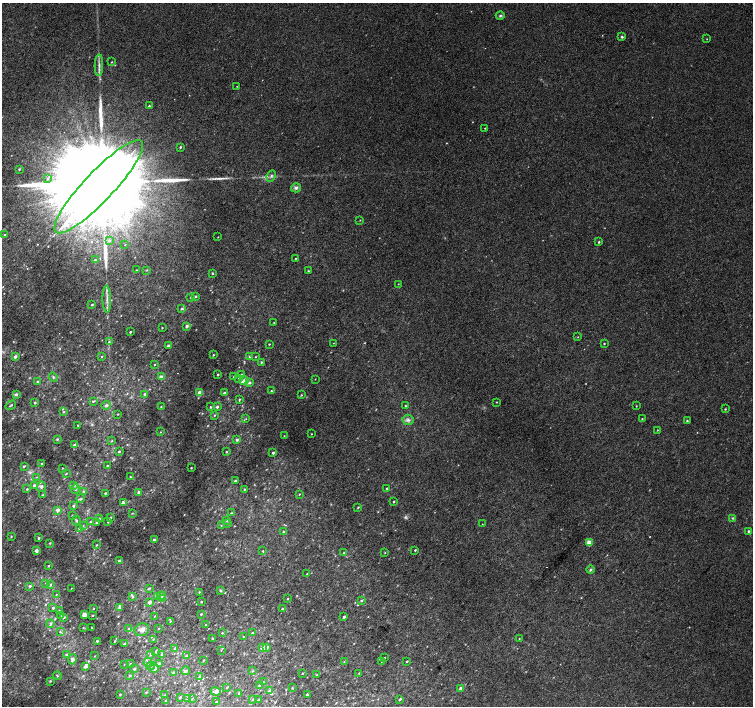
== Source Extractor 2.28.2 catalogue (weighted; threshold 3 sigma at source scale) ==
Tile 7 of 4 x 4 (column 3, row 2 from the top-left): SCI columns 3042-4543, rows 3080-4486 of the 6074 x 6092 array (HDU 1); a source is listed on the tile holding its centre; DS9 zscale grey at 2 x 2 block average (1 PNG px = mean of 2 x 2 image px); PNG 755 x 708 px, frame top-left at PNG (2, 3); each listed source drawn as its Kron ellipse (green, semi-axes under 4 px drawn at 4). Shown black and unused: <1% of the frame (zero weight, under 2 of 3 exposures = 2% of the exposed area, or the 3 px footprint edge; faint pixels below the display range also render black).
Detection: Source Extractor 2.28.2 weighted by HDU 2 'WHT'; one run over the whole footprint, this tile lists its part. Background 0.021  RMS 0.0081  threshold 0.0363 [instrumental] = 3 sigma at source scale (4.5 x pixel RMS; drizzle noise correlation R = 1.50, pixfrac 1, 0.0396/0.0396 arcsec/px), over >= 5 px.
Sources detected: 266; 1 too faint to see at this stretch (2 x 2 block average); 1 inside a brighter object's white glare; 4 long thin detections or spike segments (spike, bleed or trail) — neither listed nor drawn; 4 inside a brighter listed object's ellipse — not listed separately; the other 256 listed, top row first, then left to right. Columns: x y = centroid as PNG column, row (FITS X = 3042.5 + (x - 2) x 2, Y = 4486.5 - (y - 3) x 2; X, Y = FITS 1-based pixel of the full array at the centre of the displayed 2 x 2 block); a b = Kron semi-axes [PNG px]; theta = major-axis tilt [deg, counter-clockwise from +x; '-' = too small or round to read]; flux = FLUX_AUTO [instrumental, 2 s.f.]
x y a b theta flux
500 16 4 3 - 2.5
622 37 2 2 - 3.5
707 39 2 2 - 1.7
112 62 3 2 - 0.91
99 65 11 2 89 5.8
237 86 2 2 - 0.77
149 106 2 2 - 1.7
485 128 2 2 - 0.96
180 147 2 2 - 2.2
19 169 2 2 - 1.5
271 176 6 3 64 2.9
47 179 3 3 - 1.7
99 187 62 15 47 130000
296 188 5 4 - 4.1
360 220 2 2 - 0.81
5 235 3 2 - 1.7
218 237 2 2 - 0.67
109 240 4 3 - 2.4
599 242 3 2 - 1.8
125 245 2 2 - 0.69
296 258 2 2 - 0.92
96 260 4 2 - 1.7
137 270 2 2 - 0.88
147 270 3 2 - 1.2
308 271 3 3 - 1.5
212 273 2 2 - 1.8
398 284 2 2 - 0.68
196 296 2 2 - 1.6
191 297 2 2 - 1.2
107 299 13 2 -89 7.5
92 304 2 2 - 2
181 309 3 3 - 1.7
274 323 2 2 - 1.3
187 326 2 2 - 4.8
162 328 2 2 - 0.89
130 332 2 2 - 1.8
578 337 2 2 - 0.64
109 342 4 2 - 1.5
333 343 2 2 - 0.67
269 344 2 2 - 1.1
604 344 2 2 - 1.2
169 346 2 2 - 7.9
213 355 2 2 - 1.3
15 356 2 2 - 6.2
102 356 3 2 - 1.3
250 357 4 3 - 3
256 357 3 2 - 0.86
261 362 3 3 - 2
155 365 2 2 - 1
242 374 3 3 - 2
218 375 2 2 - 1.7
53 377 5 2 - 2
161 377 2 2 - 16
233 377 3 2 - 1.1
238 378 3 2 - 1.6
315 379 2 2 - 0.65
38 381 3 3 - 1.6
244 381 5 3 - 14
250 383 3 3 - 3.9
271 391 2 2 - 1.4
200 393 2 2 - 30
224 393 2 2 - 3.5
16 394 3 3 - 3.5
145 394 2 2 - 4.1
301 395 3 2 - 1.3
239 400 4 2 - 1.4
93 401 3 3 - 1.8
497 402 2 2 - 0.9
35 403 3 2 - 2.1
11 405 5 2 - 1.6
106 405 5 4 - 3.5
405 406 2 2 - 1.1
636 406 2 2 - 0.83
161 407 2 2 - 1.1
210 407 3 2 - 1.3
217 407 2 2 - 4.2
725 409 2 2 - 1.3
64 412 3 2 - 1.7
118 414 2 2 - 0.99
215 415 3 2 - 1.3
642 418 2 2 - 0.87
246 419 2 2 - 0.75
408 420 5 5 - 5.2
687 421 2 2 - 1.6
78 425 2 2 - 1.1
658 430 2 2 - 0.85
160 432 2 2 - 0.86
311 434 2 2 - 0.82
284 436 3 2 - 0.75
57 439 3 2 - 1.5
237 440 3 2 - 3.4
112 441 3 2 - 1.1
74 445 2 2 - 4.6
119 451 2 2 - 2.8
226 452 2 2 - 1.4
273 453 2 2 - 4.1
41 463 3 2 - 1
24 466 3 2 - 2
107 466 2 2 - 1.6
63 468 2 2 - 0.9
191 468 2 2 - 1.1
66 473 3 2 - 1.4
37 477 3 2 - 0.95
130 477 2 2 - 0.95
235 481 2 2 - 2.8
34 485 3 3 - 3.3
73 485 3 2 - 1.5
41 487 5 4 - 3.8
387 488 2 2 - 2
27 489 3 2 - 1.6
75 489 5 3 - 2.9
244 489 2 2 - 1.4
83 491 3 3 - 1.5
139 492 2 2 - 8
105 493 2 2 - 2.1
299 494 2 2 - 1.1
43 495 3 3 - 2
81 498 3 3 - 1.7
394 501 2 2 - 2.4
123 502 3 2 - 4.6
73 506 3 3 - 2.5
358 507 3 2 - 1.4
58 510 3 2 - 8.6
132 513 3 2 - 1.2
231 513 3 2 - 1.5
72 515 2 2 - 1.2
110 518 3 2 - 2.3
733 518 4 4 - 2.3
99 519 4 3 - 2.3
76 520 4 3 - 2.1
227 520 3 3 - 1.9
90 522 3 3 - 2.8
97 522 3 3 - 2.2
108 522 2 2 - 1.3
227 523 3 3 - 1.5
482 524 2 2 - 0.68
83 525 3 2 - 1.2
221 525 2 2 - 1
80 528 3 2 - 8
284 531 3 3 - 2.1
748 531 3 2 - 2.4
11 536 2 2 - 1
39 538 2 2 - 2.6
154 540 2 2 - 3.2
50 543 3 2 - 1.4
589 543 3 2 - 41
96 545 3 2 - 1.1
415 550 2 2 - 1.3
36 551 2 2 - 9.8
263 551 2 2 - 1.1
344 553 3 2 - 1.7
385 553 3 2 - 0.85
119 560 2 2 - 1.9
49 566 2 2 - 1.3
590 570 4 3 - 2.5
307 574 2 2 - 1.2
46 583 3 3 - 1.6
50 585 4 3 - 2.9
30 586 3 3 - 2.6
71 588 2 2 - 0.71
150 588 3 3 - 1.5
220 590 3 3 - 1.6
199 592 2 2 - 1
56 594 3 2 - 0.84
161 596 4 3 - 4.5
132 597 4 3 - 2.7
157 597 3 3 - 2
162 599 3 3 - 10
288 599 3 2 - 0.87
361 601 3 3 - 2.2
150 602 2 2 - 9.4
201 602 2 2 - 1.2
120 607 3 3 - 7.8
53 608 3 2 - 2.9
93 609 2 2 - 1
282 609 2 2 - 1.5
59 611 3 2 - 1.1
201 614 3 2 - 1.5
84 615 3 2 - 21
92 615 2 2 - 1.3
60 616 3 3 - 1.5
155 616 3 2 - 1.1
64 617 3 3 - 1.8
344 617 2 2 - 3.1
170 621 3 2 - 1.3
51 624 4 3 - 2.6
206 625 2 2 - 1.2
83 627 3 2 - 0.85
92 627 2 2 - 0.89
129 628 3 2 - 1.3
158 628 3 2 - 0.82
142 630 7 6 - 9.4
60 632 3 3 - 1.9
222 633 3 2 - 1.2
252 633 3 2 - 1.7
243 637 2 2 - 0.91
213 638 3 2 - 1.2
153 639 3 2 - 1.3
519 639 2 2 - 0.73
97 641 2 2 - 1.7
115 641 2 2 - 1.2
124 644 2 2 - 2.3
267 647 4 3 - 3.4
175 648 3 3 - 2.6
263 648 3 2 - 21
221 650 3 2 - 0.75
156 651 4 3 - 2.2
151 654 3 3 - 1.4
67 655 3 3 - 2.8
162 655 3 2 - 2.6
95 656 2 2 - 0.7
186 656 3 2 - 3.3
384 658 2 2 - 1.8
72 659 5 4 - 6.3
204 660 3 2 - 1.1
382 661 2 2 - 1.1
407 661 2 2 - 1.4
148 662 4 3 - 3.5
344 662 2 2 - 0.96
130 663 3 2 - 1
159 663 4 3 - 2.2
124 664 2 2 - 0.63
151 666 4 3 - 2.7
85 667 3 3 - 4
154 668 4 3 - 8.9
134 669 2 2 - 3.3
185 671 4 3 - 3.2
252 671 3 2 - 1.1
173 673 3 3 - 1.4
302 673 2 2 - 1.2
359 673 2 2 - 0.97
130 675 3 2 - 1.4
316 675 3 2 - 0.82
57 676 4 2 - 1.5
199 677 3 2 - 1.8
50 681 3 3 - 1.6
263 682 3 2 - 1.3
259 685 3 2 - 3.7
227 687 3 2 - 1.5
292 688 3 2 - 1.3
461 688 2 2 - 12
216 691 5 4 - 7
270 691 4 3 - 5.9
146 692 3 2 - 1.5
239 693 3 2 - 0.92
120 695 3 3 - 1.5
165 695 2 2 - 0.68
307 695 2 2 - 2.7
180 697 3 2 - 1.9
188 698 3 3 - 3
192 698 3 2 - 0.93
252 699 3 2 - 1.3
400 699 3 2 - 2.2
166 700 2 2 - 2.9
258 700 3 2 - 2.3
217 702 2 2 - 3.4
Isophote crosses this tile's border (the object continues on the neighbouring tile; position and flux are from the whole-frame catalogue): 1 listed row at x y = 99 187
Diffuse or blended objects may show on this block-average render without a row.